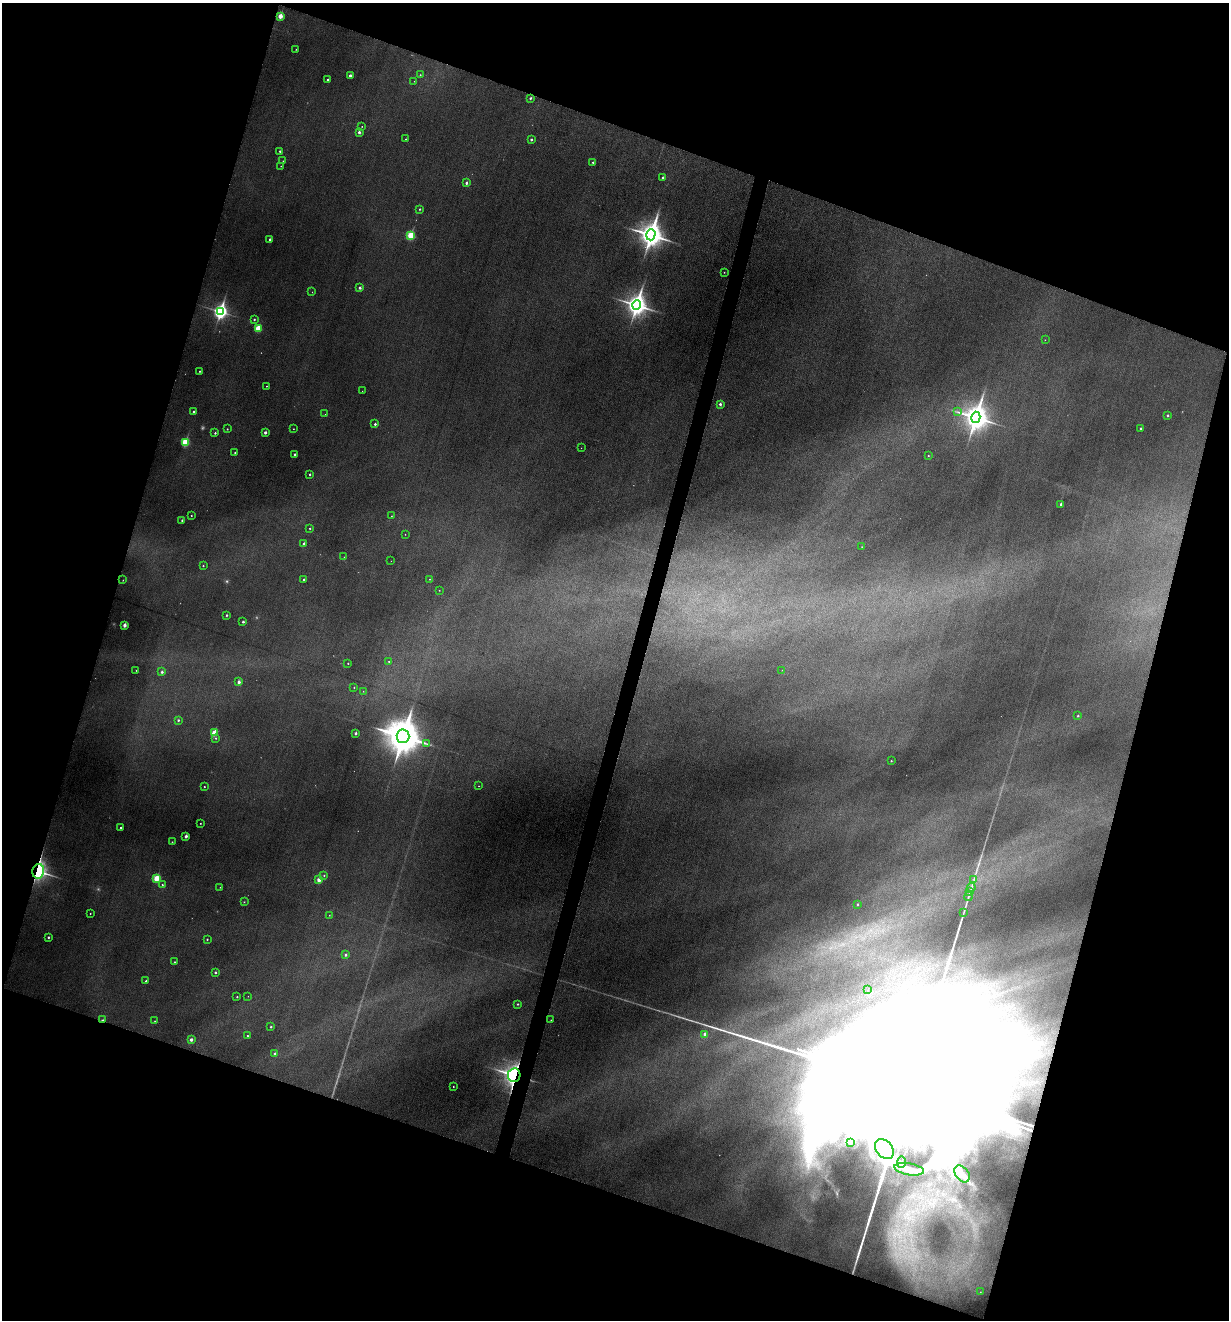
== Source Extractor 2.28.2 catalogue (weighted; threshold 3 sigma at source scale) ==
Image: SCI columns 133-5038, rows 4-5275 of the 5297 x 5275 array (HDU 1 of 3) = the unmasked area's bounding box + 8 px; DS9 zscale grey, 4 x 4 block average (1 PNG px = mean of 4 x 4 image px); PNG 1231 x 1322 px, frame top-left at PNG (2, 3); each listed source drawn as its Kron ellipse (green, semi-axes under 4 px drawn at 4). Shown black and unused: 37% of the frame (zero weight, under 3 of 6 exposures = <1% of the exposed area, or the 3 px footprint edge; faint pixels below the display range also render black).
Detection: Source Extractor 2.28.2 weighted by HDU 2 'WHT'. Background 0.0601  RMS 0.0063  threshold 0.0259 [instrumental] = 3 sigma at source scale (4.09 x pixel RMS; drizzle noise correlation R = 1.36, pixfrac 0.8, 0.05/0.05 arcsec/px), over >= 5 px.
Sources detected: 182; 22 too faint to see at this stretch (4 x 4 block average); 26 inside a brighter object's white glare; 1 long thin detection or spike segment (spike, bleed or trail) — neither listed nor drawn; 2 inside a brighter listed object's ellipse — not listed separately; the other 131 listed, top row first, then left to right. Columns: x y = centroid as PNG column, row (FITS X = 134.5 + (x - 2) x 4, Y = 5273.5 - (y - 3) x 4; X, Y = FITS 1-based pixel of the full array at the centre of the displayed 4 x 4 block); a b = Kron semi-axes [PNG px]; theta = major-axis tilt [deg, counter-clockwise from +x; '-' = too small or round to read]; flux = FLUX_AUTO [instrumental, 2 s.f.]
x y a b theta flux
280 16 2 2 - 67
296 49 2 2 - 1.3
350 75 2 2 - 17
420 75 2 2 - 2.7
328 79 2 2 - 4.3
414 81 2 2 - 0.87
530 98 2 2 - 6.6
362 126 2 2 - 1.4
359 132 2 2 - 14
406 139 2 2 - 3
531 140 2 2 - 11
280 151 2 2 - 5.1
283 161 2 2 - 2.4
593 162 2 2 - 4.7
281 166 2 2 - 1.1
663 177 2 2 - 6.9
466 183 2 2 - 12
420 209 2 2 - 5
411 235 3 2 - 180
651 235 5 4 - 4300
270 239 2 2 - 8
724 272 2 2 - 2.2
360 288 2 2 - 12
312 292 2 2 - 1.2
636 305 5 4 - 2900
220 311 4 3 - 1200
254 319 2 2 - 5.7
258 328 2 2 - 120
1045 340 2 2 - 1.2
200 371 2 2 - 2.7
267 386 2 2 - 2.4
362 391 2 2 - 0.95
720 404 2 2 - 12
193 411 2 2 - 5
958 412 2 2 - 2.1
325 414 2 2 - 0.67
1167 415 2 2 - 7.3
976 417 5 4 - 4600
375 424 2 2 - 7.7
1140 428 2 2 - 6.9
227 429 2 2 - 3.3
293 429 2 2 - 1.4
265 432 2 2 - 19
215 433 2 2 - 6
185 442 2 2 - 200
581 448 2 2 - 0.91
235 452 2 2 - 4
295 455 2 2 - 12
928 456 2 2 - 2.2
310 474 2 2 - 5.8
1061 504 2 2 - 9.4
191 516 2 2 - 3.6
391 516 2 2 - 1.2
182 520 2 2 - 3.9
310 528 2 2 - 4.2
405 534 2 2 - 1.5
304 544 2 2 - 14
862 547 2 2 - 1.1
344 557 2 2 - 0.85
391 561 2 2 - 0.74
203 566 2 2 - 3.5
304 579 2 2 - 6.5
429 579 2 2 - 1.6
123 580 2 2 - 1.7
439 590 2 2 - 2
226 615 2 2 - 6.1
243 622 2 2 - 9.8
124 625 2 2 - 34
389 661 2 2 - 1.7
348 663 2 2 - 2.8
136 670 2 2 - 1.3
782 670 2 2 - 0.68
162 672 2 2 - 12
239 682 2 2 - 18
354 687 2 2 - 1.8
363 691 2 2 - 1.1
1078 716 2 2 - 5.1
178 720 2 2 - 6.7
214 733 2 2 - 110
355 733 2 2 - 15
403 736 7 6 - 13000
216 738 2 2 - 2.9
427 744 2 2 - 2.3
891 761 2 2 - 3.3
479 786 2 2 - 1.3
204 787 2 2 - 2.1
200 823 2 2 - 1.8
121 828 2 2 - 4.2
186 836 2 2 - 23
172 842 2 2 - 3.1
38 871 7 5 78 360
324 875 2 2 - 3.3
156 878 2 2 - 150
974 879 3 2 - 2
319 880 2 2 - 52
162 885 2 2 - 2.9
220 887 2 2 - 2.1
971 888 4 2 - 3.9
970 892 3 2 - 3.7
968 896 4 2 - 4.8
244 902 2 2 - 1.6
857 904 2 2 - 4.4
964 912 3 2 - 3.7
90 913 2 2 - 2.6
329 915 2 2 - 1.6
48 937 2 2 - 8.4
207 939 2 2 - 3.7
345 955 2 2 - 9
174 962 2 2 - 3.9
215 972 2 2 - 8.1
146 981 2 2 - 7.3
867 990 2 2 - 0.97
248 996 2 2 - 1.2
237 997 2 2 - 3.8
518 1004 2 2 - 4.7
103 1020 2 2 - 4.2
551 1020 2 2 - 1.7
155 1021 2 2 - 1.5
271 1027 2 2 - 5.5
705 1034 2 2 - 14
247 1036 2 2 - 2.9
191 1040 2 2 - 21
275 1054 2 2 - 12
514 1075 7 6 - 1000
453 1087 2 2 - 2
850 1143 4 2 - 4.6
884 1149 11 8 -51 50
902 1162 5 2 - 5
909 1169 15 6 -10 39
962 1174 9 6 -54 34
980 1292 2 2 - 1.6
Overlapping masked pixels (flux is a lower limit): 3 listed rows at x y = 38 871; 103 1020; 514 1075
Diffuse or blended objects may show on this block-average render without a row.